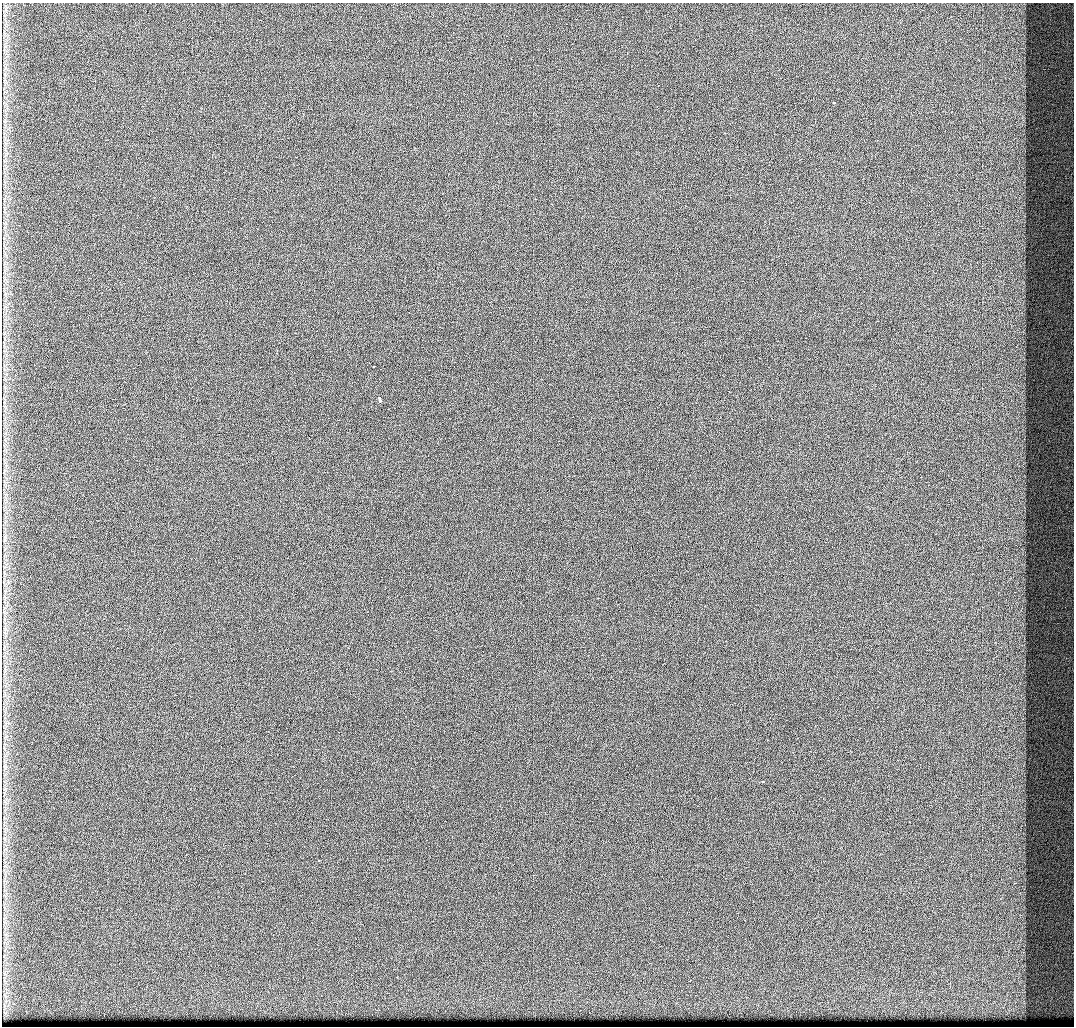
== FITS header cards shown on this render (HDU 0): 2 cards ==
NAXIS1  =                 1072 / Axis length
NAXIS2  =                 1024 / Axis length

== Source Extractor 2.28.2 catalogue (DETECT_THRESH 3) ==
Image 1072 x 1024 px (HDU 0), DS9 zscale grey, 1 PNG px = 1 image px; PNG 1076 x 1028 px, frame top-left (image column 1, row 1024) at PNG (2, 3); no overlay
Background 450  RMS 4.7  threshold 14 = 3 sigma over >= 5 px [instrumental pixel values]
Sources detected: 5; all 5 listed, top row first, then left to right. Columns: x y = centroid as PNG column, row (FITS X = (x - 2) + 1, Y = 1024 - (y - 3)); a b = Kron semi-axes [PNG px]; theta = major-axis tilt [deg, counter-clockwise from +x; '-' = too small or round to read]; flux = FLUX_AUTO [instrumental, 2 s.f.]
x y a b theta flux
833 102 3 3 - 1700
374 366 3 3 - 2500
379 398 5 3 - 18000
762 782 3 3 - 940
319 860 3 3 - 1500